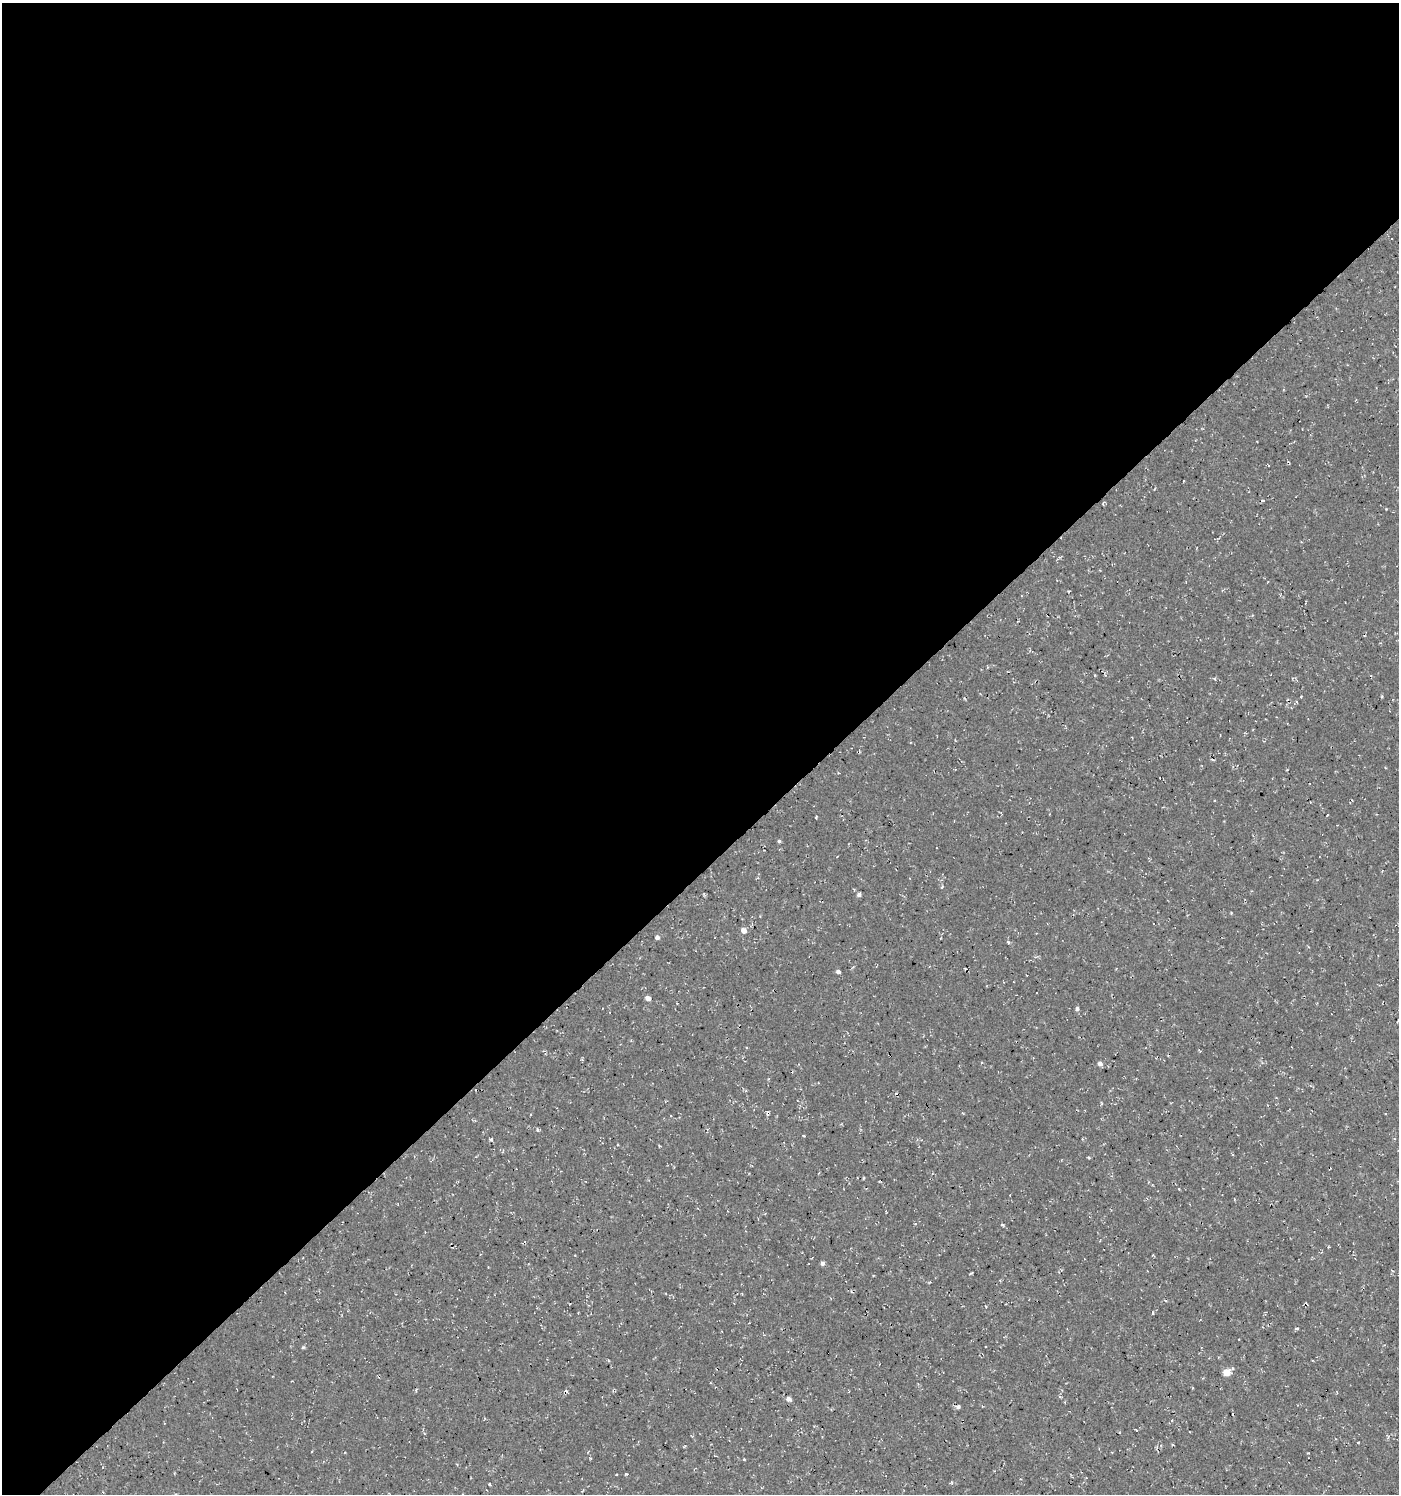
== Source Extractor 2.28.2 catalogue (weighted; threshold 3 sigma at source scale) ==
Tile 2 of 4 x 4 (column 2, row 1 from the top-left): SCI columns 1585-2981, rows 4527-6018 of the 6024 x 6064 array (HDU 1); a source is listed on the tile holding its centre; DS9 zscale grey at full resolution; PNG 1401 x 1496 px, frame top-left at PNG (2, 3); no overlay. Shown black and unused: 58% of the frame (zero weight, under 3 of 4 exposures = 5% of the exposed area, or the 3 px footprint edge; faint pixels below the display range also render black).
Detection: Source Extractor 2.28.2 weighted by HDU 2 'WHT'; one run over the whole footprint, this tile lists its part. Background 5.99e-04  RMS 0.0029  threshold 0.0132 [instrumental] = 3 sigma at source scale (4.5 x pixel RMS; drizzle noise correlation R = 1.50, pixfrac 1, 0.0396/0.0396 arcsec/px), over >= 5 px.
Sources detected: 24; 3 cosmic-ray / hot-pixel residue — not listed; the other 21 listed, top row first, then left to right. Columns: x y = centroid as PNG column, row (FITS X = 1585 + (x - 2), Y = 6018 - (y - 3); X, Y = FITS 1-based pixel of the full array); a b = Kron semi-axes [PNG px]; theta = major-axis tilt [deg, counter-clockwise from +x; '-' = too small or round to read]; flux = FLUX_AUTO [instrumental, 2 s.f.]
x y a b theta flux
1103 503 5 2 - 0.36
1214 800 3 2 - 0.29
779 841 4 4 - 0.43
942 887 4 2 - 0.4
859 895 4 4 - 0.8
744 930 5 5 - 2
657 937 5 4 - 0.85
838 971 5 4 - 0.83
648 998 4 4 - 1.7
1077 1009 5 5 - 0.6
1100 1063 5 5 - 1.2
537 1130 5 3 - 0.39
491 1139 3 3 - 1.5
822 1263 5 4 - 0.82
303 1347 5 4 - 0.37
1226 1372 5 5 - 5
788 1399 6 5 - 1.3
958 1407 5 4 - 0.64
1358 1442 3 2 - 0.38
1173 1445 3 2 - 0.29
744 1459 3 2 - 0.32